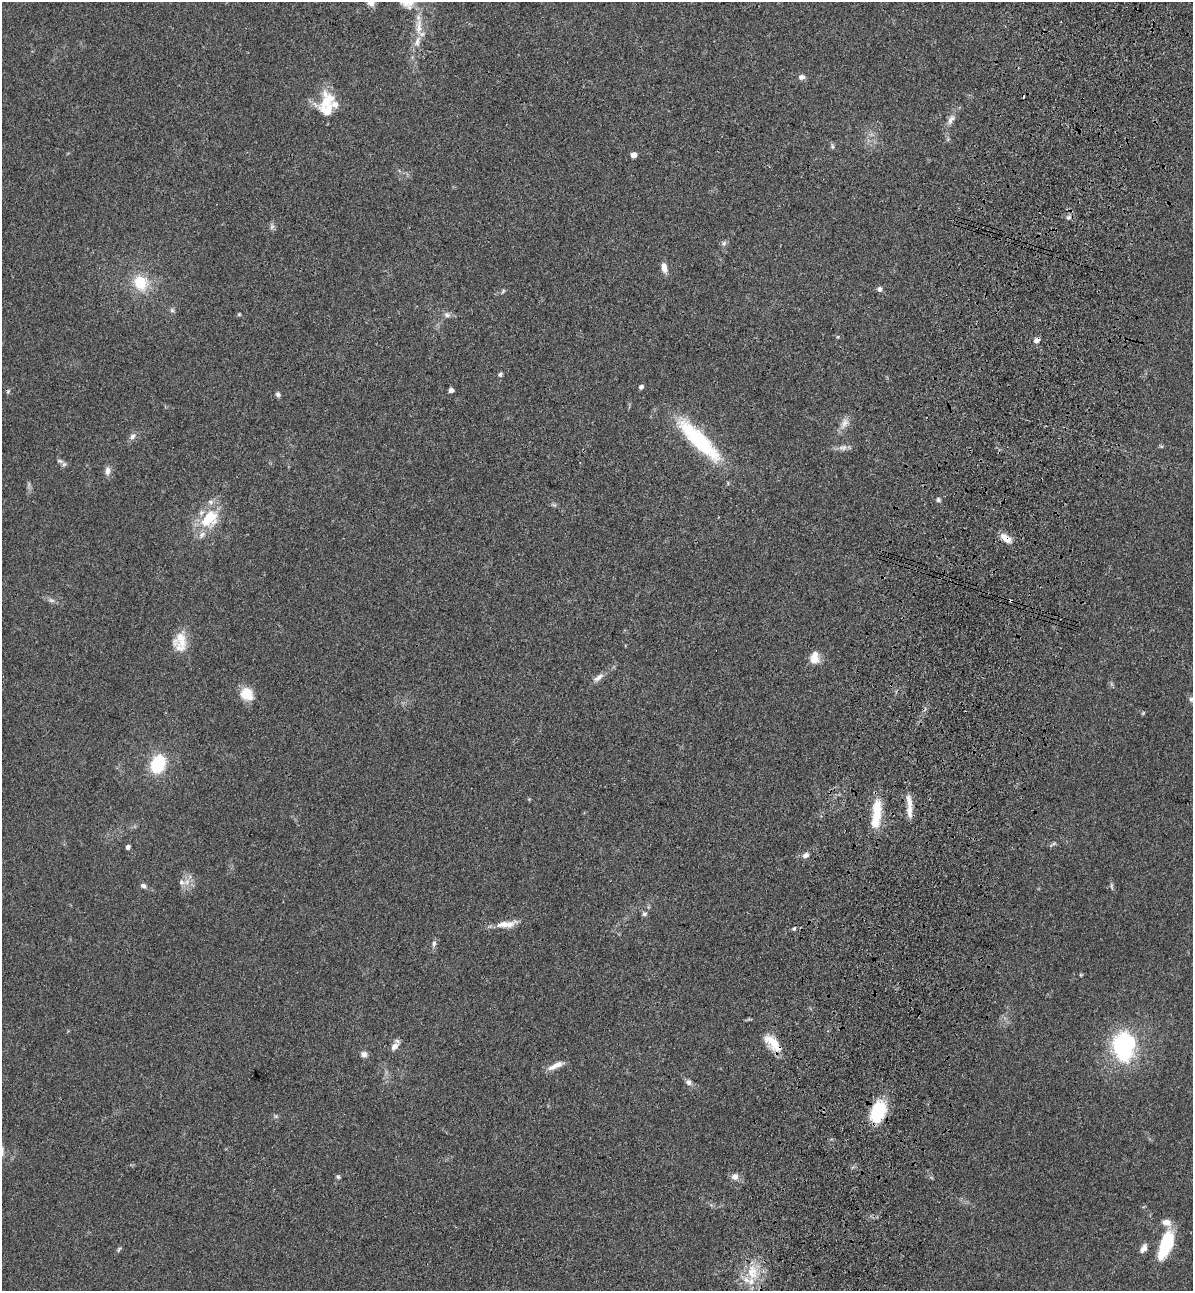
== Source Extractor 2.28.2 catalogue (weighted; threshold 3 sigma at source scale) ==
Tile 10 of 4 x 4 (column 2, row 3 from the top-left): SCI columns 1544-2734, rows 1326-2614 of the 5346 x 5227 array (HDU 1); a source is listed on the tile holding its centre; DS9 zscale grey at full resolution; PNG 1195 x 1293 px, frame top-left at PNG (2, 2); no overlay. Shown black and unused: <1% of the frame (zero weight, under 3 of 4 exposures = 6% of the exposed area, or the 3 px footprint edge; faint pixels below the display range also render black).
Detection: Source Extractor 2.28.2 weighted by HDU 2 'WHT'; one run over the whole footprint, this tile lists its part. Background 0.0962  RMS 0.0061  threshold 0.0274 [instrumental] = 3 sigma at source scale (4.5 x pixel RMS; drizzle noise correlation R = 1.50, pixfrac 1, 0.05/0.05 arcsec/px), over >= 5 px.
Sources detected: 85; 2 inside a brighter object's white glare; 3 cosmic-ray / hot-pixel residue — not listed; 10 inside a brighter listed object's ellipse — not listed separately; the other 70 listed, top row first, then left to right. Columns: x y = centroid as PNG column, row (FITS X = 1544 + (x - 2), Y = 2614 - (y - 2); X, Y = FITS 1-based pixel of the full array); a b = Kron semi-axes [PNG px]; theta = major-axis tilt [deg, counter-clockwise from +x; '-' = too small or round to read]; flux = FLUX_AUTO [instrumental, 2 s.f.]
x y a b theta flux
370 2 11 9 -53 3.9
419 27 25 8 87 8.9
801 77 8 7 - 2.4
327 101 30 21 66 18
951 119 16 7 59 4.1
832 146 7 5 72 1.2
634 155 5 4 - 5.6
1068 217 7 5 20 1.5
272 226 9 6 74 1.7
724 243 7 7 - 1.6
664 267 11 7 -76 4.9
140 283 18 16 -54 19
879 289 6 5 - 2
503 291 8 4 55 0.94
172 310 7 5 -44 1.2
239 314 5 4 - 0.65
447 315 9 7 -17 2.4
838 337 5 4 - 0.64
1036 340 7 6 - 2.9
500 375 6 5 - 1.2
641 387 5 4 - 2
451 390 5 4 - 2.4
278 394 6 5 - 1.5
844 423 17 9 58 4.9
132 436 10 7 57 2.4
699 440 63 16 -45 57
1161 446 6 4 -18 0.74
843 448 13 8 11 3.2
60 461 11 5 -18 1.8
107 471 11 8 82 3.1
29 485 9 3 85 1.3
938 500 6 5 - 1.3
554 505 6 6 - 1
209 519 28 19 46 23
1006 538 15 7 -36 6.4
51 600 10 6 -18 2
182 642 16 14 -16 7.6
814 660 14 10 -11 6
598 677 15 6 36 3.5
247 694 18 15 -37 9.9
1191 699 7 6 - 1.7
1143 713 5 4 - 0.65
158 764 14 10 68 39
910 808 18 9 88 7.2
876 815 38 10 84 21
1053 844 11 3 34 1.1
128 847 4 4 - 2.3
805 855 10 7 39 2.6
182 882 10 8 -20 3.2
143 886 9 6 -28 1.8
1111 886 10 4 -79 1.2
644 914 7 7 - 1.5
503 924 29 8 10 8.3
794 929 5 5 - 1.2
434 943 9 5 80 1.7
1081 975 6 3 -18 0.57
773 1042 25 13 -42 12
395 1046 13 7 47 3.6
1124 1047 32 23 -89 65
364 1054 9 7 -14 2.5
556 1066 21 6 24 5.3
688 1082 8 7 - 2.2
878 1112 22 14 70 31
276 1116 6 5 - 1.1
735 1176 9 8 - 3.4
338 1177 6 5 - 1.1
1166 1242 26 14 74 27
1144 1248 11 7 59 3.3
119 1249 8 4 55 1.1
752 1272 24 15 -87 17
Overlapping masked pixels (flux is a lower limit): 4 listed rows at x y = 1036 340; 1006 538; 773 1042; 878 1112
Isophote crosses this tile's border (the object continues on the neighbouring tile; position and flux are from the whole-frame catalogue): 1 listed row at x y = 370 2